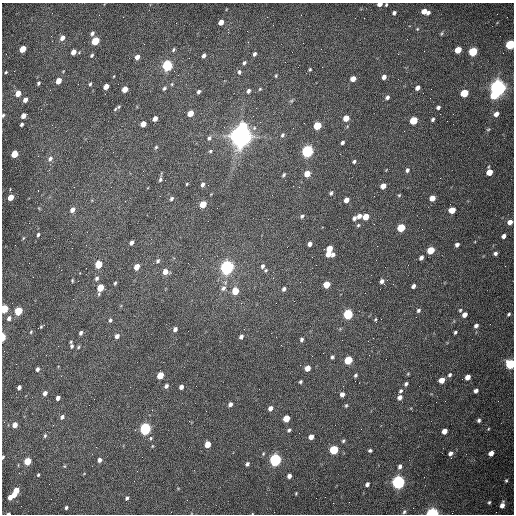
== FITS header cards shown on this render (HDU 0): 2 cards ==
NAXIS1  =                  512 /fastest changing axis
NAXIS2  =                  512 /next to fastest changing axis

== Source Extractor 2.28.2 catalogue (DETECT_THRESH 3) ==
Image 512 x 512 px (HDU 0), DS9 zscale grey, 1 PNG px = 1 image px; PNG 516 x 516 px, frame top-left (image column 1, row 512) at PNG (2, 3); no overlay
Background 1540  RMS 24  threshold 70.6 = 3 sigma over >= 5 px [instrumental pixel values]
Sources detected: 219; all 219 listed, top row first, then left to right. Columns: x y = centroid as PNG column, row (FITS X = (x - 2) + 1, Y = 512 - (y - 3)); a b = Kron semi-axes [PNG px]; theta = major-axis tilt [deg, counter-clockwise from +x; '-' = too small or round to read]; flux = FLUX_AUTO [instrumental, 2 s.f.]
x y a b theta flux
379 4 4 3 - 8.8e+03
386 5 3 2 - 1.8e+03
425 12 7 4 -15 1.8e+04
394 13 4 3 - 3.6e+03
221 22 5 4 - 1.2e+04
417 29 5 3 - 1.5e+03
92 33 5 4 - 4.6e+03
442 33 7 3 71 1.9e+03
51 36 3 2 - 1.5e+03
62 38 6 5 - 9.0e+03
95 41 5 4 - 6.3e+04
510 44 5 5 - 1.4e+05
23 49 5 4 - 3.0e+04
321 49 2 2 - 6.7e+02
173 50 5 3 - 2.3e+03
458 50 5 4 - 3.3e+04
73 52 5 4 - 1.1e+04
473 52 5 5 - 9.6e+04
254 54 4 3 - 4.1e+03
92 55 5 4 - 2.5e+03
204 56 4 3 - 4.6e+03
137 57 5 4 - 1.0e+04
244 63 5 4 - 2.8e+03
167 66 5 5 - 2.6e+05
310 69 4 3 - 1.9e+03
6 72 3 3 - 1.6e+03
239 72 6 4 81 3.1e+03
114 76 4 2 - 1.0e+03
276 76 4 3 - 1.7e+03
384 77 4 4 - 7.4e+03
353 79 5 4 - 1.5e+04
58 81 5 4 - 1.8e+04
38 83 5 3 - 2.5e+03
90 84 4 3 - 2.1e+03
172 84 4 4 - 1.7e+03
106 86 5 4 - 1.6e+04
164 88 4 3 - 2.6e+03
417 88 5 4 - 6.9e+03
497 88 6 6 - 1.1e+06
125 89 5 4 - 2.0e+04
260 89 5 4 - 1.6e+03
248 91 5 4 - 3.9e+03
198 92 4 3 - 3.4e+03
18 93 5 4 - 2.0e+04
464 93 5 5 - 5.5e+04
105 94 2 2 - 7.6e+02
494 95 5 5 - 4.4e+04
387 97 4 4 - 4.5e+03
25 100 5 4 - 9.2e+03
291 101 6 4 43 2.4e+03
119 107 6 5 - 2.9e+03
438 107 4 3 - 3.7e+03
190 113 5 4 - 2.6e+04
496 114 5 4 - 8.7e+03
3 115 5 3 - 2.2e+03
23 116 5 4 - 1.2e+04
346 118 5 4 - 2.3e+04
155 119 5 4 - 9.8e+03
433 119 4 3 - 2.8e+03
413 120 5 4 - 6.1e+04
22 124 4 3 - 3.2e+03
143 124 5 4 - 1.5e+04
243 126 6 5 - 5.4e+04
317 126 5 4 - 6.9e+04
293 128 2 2 - 7.1e+02
488 129 5 3 - 1.8e+03
282 135 5 4 - 3.0e+03
241 136 8 7 - 2.1e+06
209 138 6 4 74 3.3e+03
342 143 4 3 - 3.7e+03
156 147 5 4 - 1.9e+03
210 151 4 3 - 2.1e+03
307 151 6 5 - 3.5e+05
14 154 5 4 - 4.4e+04
50 159 8 6 49 5.7e+03
354 161 4 3 - 2.9e+03
407 170 5 4 - 3.6e+03
489 172 6 5 - 2.1e+04
307 174 5 4 - 2.3e+04
284 175 4 3 - 2.2e+03
160 179 8 4 79 3.4e+03
187 184 3 2 - 1.4e+03
202 184 6 4 84 4.7e+03
383 186 5 4 - 1.4e+04
331 193 5 4 - 2.7e+03
399 195 5 4 - 1.7e+03
11 197 5 4 - 2.4e+04
432 198 5 4 - 1.8e+04
171 199 5 4 - 3.1e+03
346 200 5 4 - 1.2e+04
203 204 5 4 - 3.6e+04
72 210 6 4 49 9.0e+03
452 210 5 4 - 2.6e+04
302 216 5 4 - 2.7e+03
359 216 6 5 - 7.3e+03
366 217 5 4 - 2.2e+04
354 218 6 4 58 4.4e+03
510 222 5 4 - 1.0e+04
358 225 5 4 - 2.1e+03
401 228 5 4 - 6.7e+04
38 235 6 4 79 2.6e+03
503 236 4 4 - 6.5e+03
23 238 5 3 - 1.6e+03
131 243 5 4 - 5.8e+03
310 244 4 4 - 6.1e+03
457 245 4 4 - 5.3e+03
329 249 5 4 - 2.7e+04
431 250 5 4 - 4.9e+04
495 253 5 5 - 4.3e+03
328 254 4 4 - 1.3e+04
333 254 4 4 - 4.7e+03
421 258 4 4 - 5.4e+03
158 261 7 5 59 3.6e+03
98 265 5 4 - 4.5e+04
262 266 5 4 - 4.2e+03
137 267 5 4 - 1.6e+04
227 267 6 5 - 7.2e+05
265 270 6 4 21 2.2e+03
165 272 5 5 - 1.4e+04
97 278 6 5 - 4.0e+03
72 281 4 3 - 1.6e+03
382 281 4 4 - 4.9e+03
115 283 4 4 - 2.0e+03
327 284 5 5 - 2.9e+04
413 286 4 3 - 5.1e+03
100 288 6 4 70 4.2e+04
223 288 7 6 - 5.6e+03
284 289 6 5 - 4.7e+03
235 291 5 5 - 3.8e+04
276 303 2 2 - 1.0e+03
4 309 5 4 - 6.9e+04
418 310 5 4 - 3.0e+03
460 310 5 4 - 2.0e+03
18 311 5 4 - 8.2e+04
348 314 5 5 - 1.7e+05
509 314 5 4 - 2.3e+03
464 315 5 4 - 8.8e+03
9 318 6 5 - 5.9e+03
381 319 2 2 - 8.2e+02
110 320 5 4 - 2.9e+03
375 320 5 3 - 1.7e+03
476 326 5 4 - 4.5e+03
41 327 4 3 - 1.9e+03
175 329 4 4 - 5.3e+03
31 332 4 3 - 1.7e+03
455 332 3 3 - 2.3e+03
81 333 4 3 - 3.8e+03
117 336 5 5 - 6.3e+03
3 337 5 3 - 4.8e+04
241 337 5 4 - 4.3e+03
302 340 5 4 - 3.7e+03
72 346 7 6 - 3.7e+03
78 347 5 4 - 1.9e+03
332 357 4 4 - 2.7e+03
348 360 5 5 - 6.7e+04
510 364 5 5 - 1.6e+05
307 368 5 4 - 1.7e+04
37 369 4 3 - 4.3e+03
160 375 5 4 - 3.5e+04
356 375 4 4 - 2.6e+03
450 375 5 4 - 3.2e+03
467 377 5 4 - 1.1e+04
442 380 5 4 - 1.9e+04
300 382 4 3 - 2.2e+03
406 384 4 3 - 3.3e+03
166 386 5 4 - 4.4e+03
19 387 4 3 - 5.5e+03
181 387 4 4 - 6.4e+03
400 391 5 4 - 2.9e+03
476 391 4 4 - 5.1e+03
45 393 4 4 - 6.9e+03
342 394 4 4 - 6.9e+03
400 397 5 5 - 7.0e+03
58 398 4 4 - 6.1e+03
94 399 2 2 - 6.2e+02
230 404 5 4 - 5.2e+03
346 405 6 4 62 2.1e+03
270 408 5 4 - 7.4e+03
62 417 5 4 - 4.4e+03
286 418 5 4 - 3.1e+04
479 420 4 4 - 3.3e+03
189 421 3 3 - 1.2e+03
15 425 4 4 - 1.4e+04
145 429 5 5 - 3.6e+05
289 430 4 4 - 2.5e+03
444 431 5 4 - 1.3e+04
45 436 5 4 - 2.3e+03
311 437 5 4 - 1.0e+04
151 438 5 4 - 2.0e+03
343 441 5 4 - 2.3e+03
208 444 5 4 - 2.2e+04
334 450 5 5 - 1.0e+05
370 450 4 4 - 2.6e+03
450 453 5 4 - 5.9e+03
491 453 5 4 - 1.0e+04
3 457 4 3 - 2.0e+03
100 460 5 4 - 5.7e+03
275 460 5 5 - 4.3e+05
27 461 5 4 - 5.0e+04
247 464 5 4 - 3.6e+03
64 466 4 4 - 1.6e+03
400 466 6 5 - 4.4e+03
38 475 4 3 - 1.7e+03
289 476 4 4 - 6.1e+03
506 481 5 4 - 2.2e+03
398 482 6 5 - 5.7e+05
367 484 4 3 - 4.2e+03
16 490 5 4 - 1.7e+04
296 493 3 2 - 1.3e+03
14 494 4 3 - 1.2e+04
10 497 6 4 47 1.0e+04
127 498 4 3 - 2.9e+03
316 498 2 2 - 3.1e+03
489 502 5 4 - 2.3e+03
502 505 7 5 73 9.6e+03
66 507 3 3 - 2.7e+03
404 512 6 4 71 2.5e+03
8 513 3 2 - 2.3e+03
432 513 5 3 - 3.6e+05
At the frame edge (FLAGS 8, measured only in part): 10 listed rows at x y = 379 4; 386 5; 510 44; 3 115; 4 309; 3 337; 510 364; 3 457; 8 513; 432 513